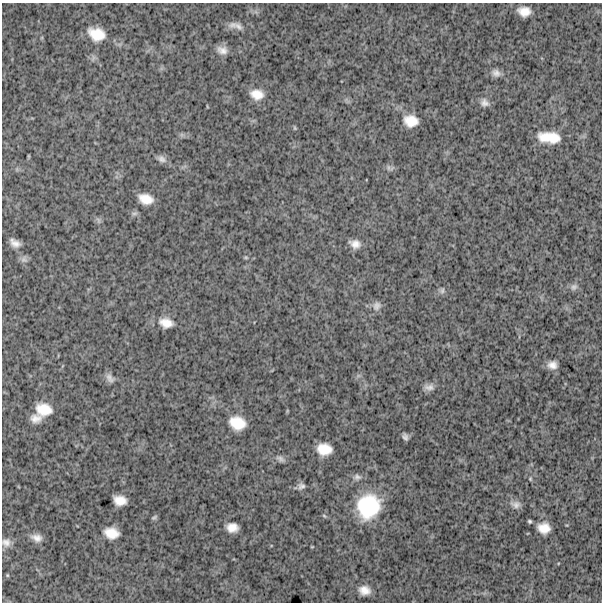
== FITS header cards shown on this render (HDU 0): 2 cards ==
NAXIS1  =                  600
NAXIS2  =                  600

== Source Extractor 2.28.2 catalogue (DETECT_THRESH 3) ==
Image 600 x 600 px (HDU 0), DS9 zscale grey, 1 PNG px = 1 image px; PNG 604 x 604 px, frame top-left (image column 1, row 600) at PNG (2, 3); no overlay
Background 1720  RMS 260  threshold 785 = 3 sigma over >= 5 px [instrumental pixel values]
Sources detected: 50; all 50 listed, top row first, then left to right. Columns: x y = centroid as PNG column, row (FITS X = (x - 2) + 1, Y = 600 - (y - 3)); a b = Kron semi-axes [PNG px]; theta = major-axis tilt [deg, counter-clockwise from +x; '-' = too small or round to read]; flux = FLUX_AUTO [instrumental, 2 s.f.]
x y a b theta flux
524 11 12 9 -8 2.1e+05
238 26 15 9 -31 1.2e+05
97 34 17 12 -21 3.6e+05
222 50 13 9 -16 1.4e+05
496 73 11 9 -19 1.0e+05
257 94 15 12 -12 2.4e+05
484 103 11 9 -30 9.8e+04
411 121 15 12 -10 2.8e+05
295 128 6 4 -73 2.1e+04
549 137 25 12 -6 4.3e+05
29 156 6 4 -89 1.6e+04
161 159 12 8 -31 8.6e+04
388 168 9 5 -66 4.0e+04
146 199 13 9 -19 2.5e+05
134 213 10 5 0 4.3e+04
98 220 10 5 -76 4.7e+04
15 243 12 7 -33 1.3e+05
355 244 13 9 -15 1.4e+05
246 257 5 5 - 2.2e+04
24 259 10 9 - 7.2e+04
574 287 10 8 45 6.8e+04
442 290 9 6 70 4.9e+04
377 306 13 11 62 1.1e+05
166 323 17 12 -12 2.3e+05
552 365 9 7 -6 1.2e+05
110 378 13 8 -55 9.1e+04
429 387 13 8 1 9.7e+04
44 409 15 11 -8 3.4e+05
287 411 6 3 72 1.4e+04
36 419 13 8 1 1.5e+05
237 423 17 14 -20 3.9e+05
405 437 6 4 -65 5.6e+04
324 449 13 10 -8 3.1e+05
280 459 13 6 -29 7.1e+04
357 477 11 8 -1 7.7e+04
530 479 5 4 - 2.0e+04
301 486 8 7 - 6.5e+04
120 500 12 9 -15 2.2e+05
515 504 13 9 -10 1.0e+05
368 506 27 23 64 1.2e+06
324 516 6 4 -44 2.4e+04
154 517 8 5 36 3.4e+04
530 521 4 3 - 2.7e+04
232 527 11 9 -7 1.8e+05
544 528 12 11 - 2.3e+05
111 533 14 10 -12 2.8e+05
37 538 12 8 -16 1.3e+05
6 542 11 11 - 1.1e+05
7 575 5 4 - 1.8e+04
364 590 13 10 -10 1.7e+05